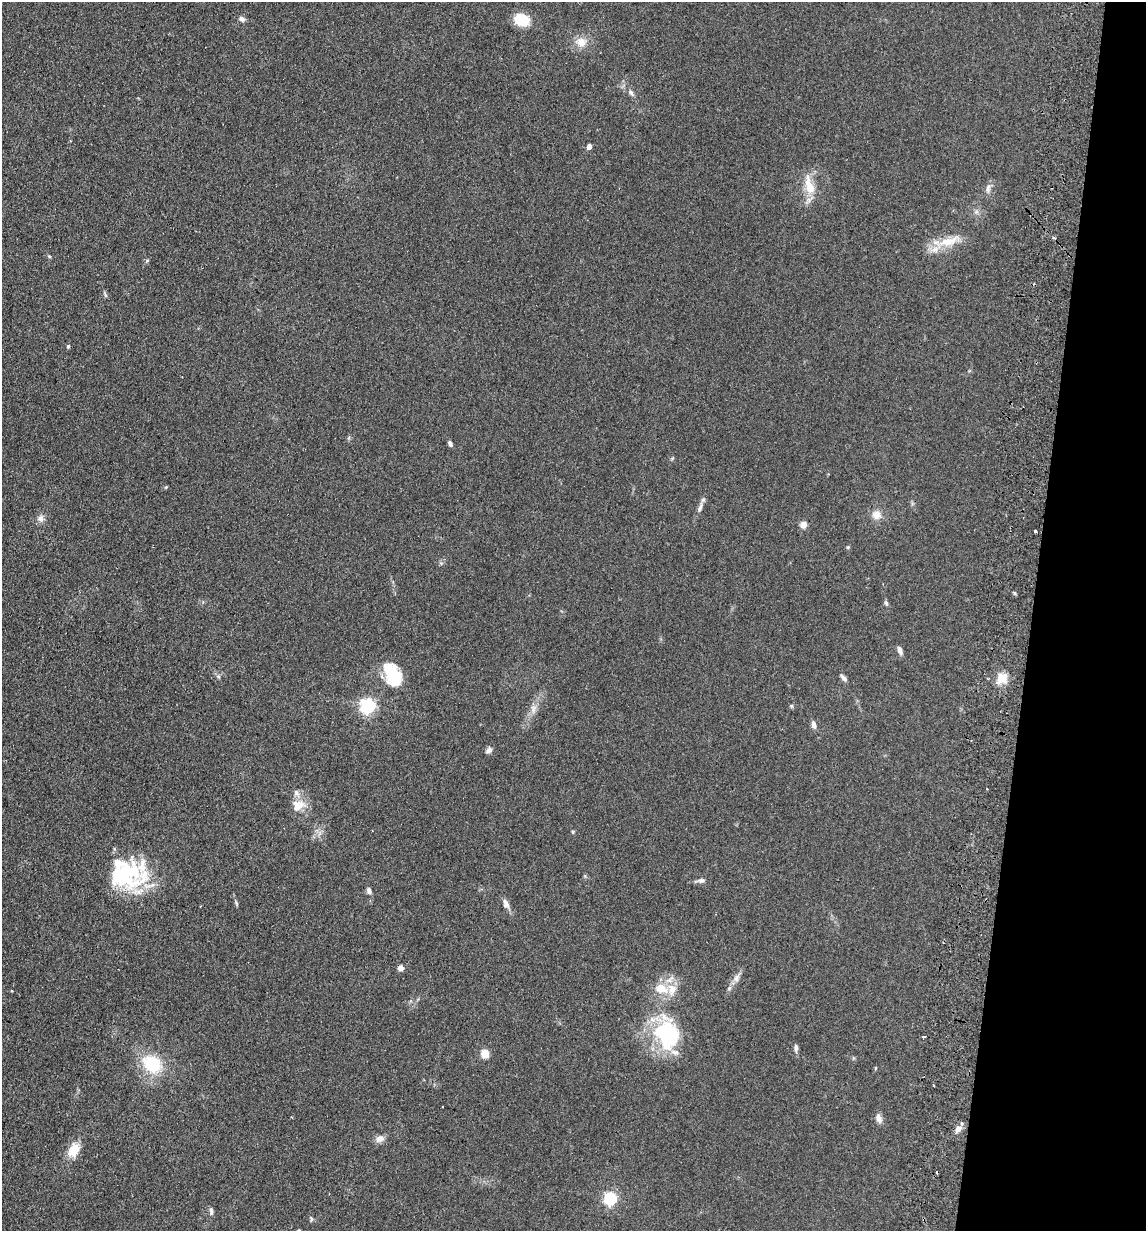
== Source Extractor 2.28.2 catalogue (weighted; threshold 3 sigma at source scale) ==
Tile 8 of 4 x 4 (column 4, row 2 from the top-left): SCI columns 3610-4753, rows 2471-3699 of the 5045 x 4941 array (HDU 1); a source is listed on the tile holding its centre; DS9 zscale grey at full resolution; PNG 1148 x 1233 px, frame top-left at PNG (2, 2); no overlay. Shown black and unused: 10% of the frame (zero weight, under 2 of 3 exposures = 3% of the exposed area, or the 3 px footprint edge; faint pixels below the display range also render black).
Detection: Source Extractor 2.28.2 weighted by HDU 2 'WHT'; one run over the whole footprint, this tile lists its part. Background 0.166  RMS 0.012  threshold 0.0521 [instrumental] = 3 sigma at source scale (4.5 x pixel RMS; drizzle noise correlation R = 1.50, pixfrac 1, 0.05/0.05 arcsec/px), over >= 5 px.
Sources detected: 64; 2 cosmic-ray / hot-pixel residue — not listed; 8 inside a brighter listed object's ellipse — not listed separately; the other 54 listed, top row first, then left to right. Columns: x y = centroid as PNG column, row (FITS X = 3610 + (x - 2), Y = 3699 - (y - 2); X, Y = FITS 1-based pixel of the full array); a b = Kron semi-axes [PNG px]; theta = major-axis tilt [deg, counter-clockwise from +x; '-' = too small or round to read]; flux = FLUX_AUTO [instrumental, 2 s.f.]
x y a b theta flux
242 19 8 6 -32 3.6
521 20 15 11 -13 31
581 42 15 12 -12 13
631 92 10 6 -57 3.7
589 146 4 4 - 6.2
810 188 15 12 -77 18
988 188 14 6 75 4.8
947 242 33 13 21 27
147 261 6 3 20 1.2
105 295 9 3 -67 1.8
68 346 4 4 - 1.8
450 443 6 4 -65 3.2
166 487 5 4 - 1.2
700 508 16 6 69 5.4
876 515 12 11 - 9.7
41 518 9 9 - 5.5
803 524 5 4 - 21
1035 532 3 3 - 3.6
848 547 5 4 - 1.3
886 603 8 5 -74 2.2
899 650 10 5 -74 4.6
393 675 32 19 -65 38
218 676 6 4 -19 1.7
844 678 11 5 -42 3.3
1001 678 14 11 58 16
368 706 7 6 - 210
791 706 5 5 - 1.5
533 709 14 7 86 6.8
814 724 9 6 -73 4.8
489 750 8 6 51 4
987 789 3 2 - 1
298 805 20 15 14 15
121 875 50 33 32 88
701 880 12 6 7 3.9
369 891 8 6 -67 3.6
236 903 9 4 -64 1.9
506 904 13 7 -61 6.1
401 968 6 5 - 7.2
737 977 16 7 58 7.1
661 988 17 13 -10 20
667 1035 42 32 -76 93
923 1037 3 2 - 1.7
796 1048 11 5 -90 3
485 1054 10 8 87 10
152 1064 21 16 -37 52
875 1068 5 3 - 1
442 1107 3 2 - 1.1
879 1118 13 7 -71 5.4
958 1129 9 7 37 5.7
380 1139 11 8 23 6.3
74 1150 16 11 64 21
610 1198 6 5 - 170
211 1211 11 5 -83 3.1
311 1219 6 4 90 1.6
Unlisted compact peaks at least as high as the median listed source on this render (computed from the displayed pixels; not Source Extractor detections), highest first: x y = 1014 593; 573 832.